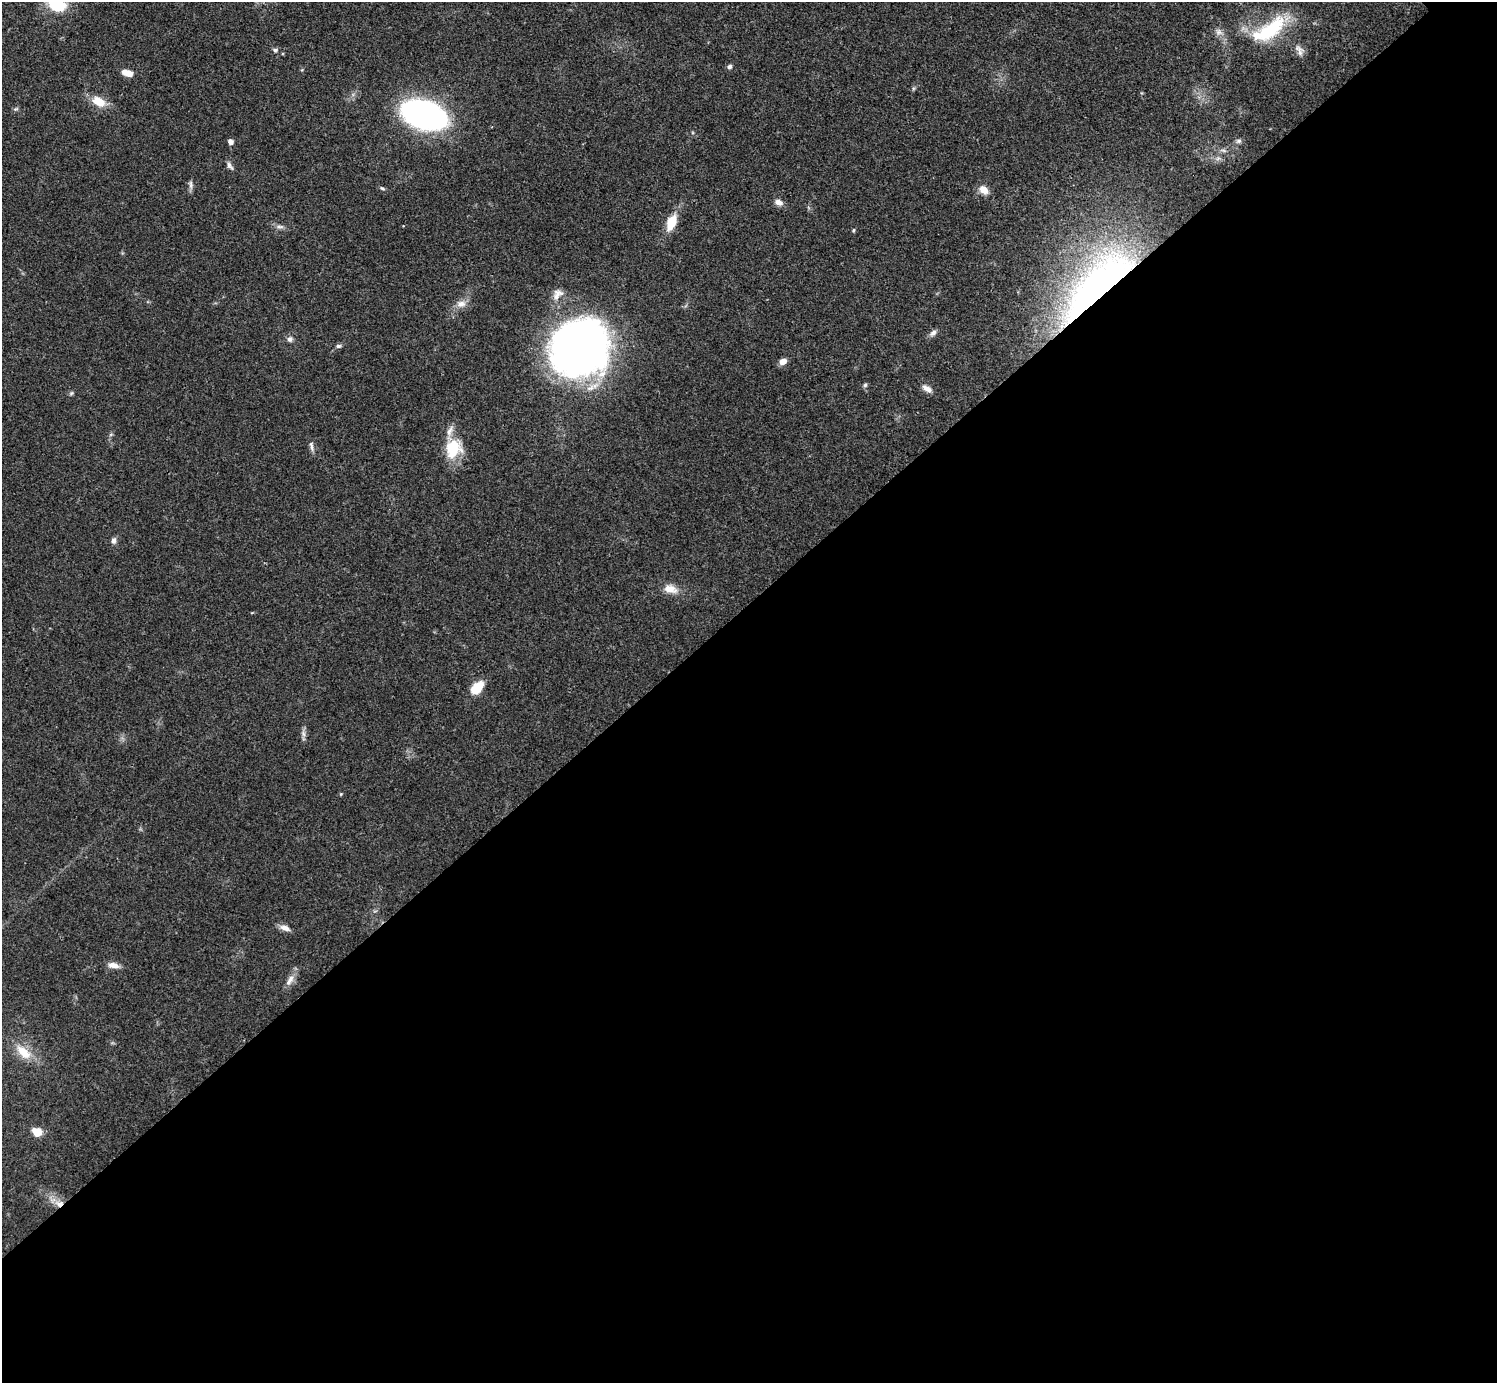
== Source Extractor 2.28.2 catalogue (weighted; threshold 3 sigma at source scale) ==
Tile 15 of 4 x 4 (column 3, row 4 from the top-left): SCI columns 2991-4485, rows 157-1537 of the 5980 x 5979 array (HDU 1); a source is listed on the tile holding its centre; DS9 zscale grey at full resolution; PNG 1499 x 1385 px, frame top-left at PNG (2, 2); no overlay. Shown black and unused: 56% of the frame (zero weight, under 3 of 4 exposures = <1% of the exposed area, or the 3 px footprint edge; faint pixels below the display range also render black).
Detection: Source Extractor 2.28.2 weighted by HDU 2 'WHT'; one run over the whole footprint, this tile lists its part. Background 0.0612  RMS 0.0056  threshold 0.0251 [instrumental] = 3 sigma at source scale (4.5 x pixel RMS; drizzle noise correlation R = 1.50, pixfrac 1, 0.05/0.05 arcsec/px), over >= 5 px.
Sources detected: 46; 2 inside a brighter listed object's ellipse — not listed separately; the other 44 listed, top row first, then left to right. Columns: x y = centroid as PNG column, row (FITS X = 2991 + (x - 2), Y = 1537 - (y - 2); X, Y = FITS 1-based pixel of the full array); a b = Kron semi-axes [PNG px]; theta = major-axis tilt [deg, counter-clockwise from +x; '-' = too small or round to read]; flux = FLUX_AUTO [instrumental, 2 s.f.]
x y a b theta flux
57 2 22 20 -72 30
1271 29 46 21 41 34
1219 32 9 7 -53 2.7
275 50 7 5 0 1.3
1299 50 17 8 -68 3.6
729 67 7 6 - 1.4
127 73 11 6 -17 6.9
99 102 14 9 -28 11
424 115 28 16 -18 260
1239 141 8 6 2 1.5
230 142 6 5 - 2.3
1218 158 7 5 43 1.5
229 166 12 5 -53 2
191 185 13 5 -88 1.9
382 188 7 4 -29 0.89
984 190 12 9 -37 5.4
778 202 11 7 -27 2.8
671 222 20 10 67 11
280 227 11 4 0 1.9
853 230 5 4 - 0.66
1098 285 107 36 46 240
557 294 18 12 46 5.8
461 304 13 10 11 4.3
933 333 11 6 41 2.2
290 339 8 7 - 2
338 346 7 5 0 1.2
580 348 54 50 40 330
783 361 8 6 25 3.7
865 385 5 5 - 1
927 389 14 7 -34 3.5
71 393 6 5 - 0.91
311 446 15 5 -84 2
453 448 24 20 67 19
113 541 8 6 78 2.1
671 589 19 10 -14 6.7
477 688 14 9 48 13
303 734 9 5 -71 1.9
341 794 4 4 - 0.57
285 928 13 6 -19 3.7
113 965 15 7 -10 4.1
290 980 19 8 60 4.3
24 1052 22 11 -42 11
37 1132 8 7 - 9.3
59 1203 12 9 -2 5.2
Overlapping masked pixels (flux is a lower limit): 2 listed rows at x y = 1098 285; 59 1203
Isophote crosses this tile's border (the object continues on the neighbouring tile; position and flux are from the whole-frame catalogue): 1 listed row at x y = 57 2